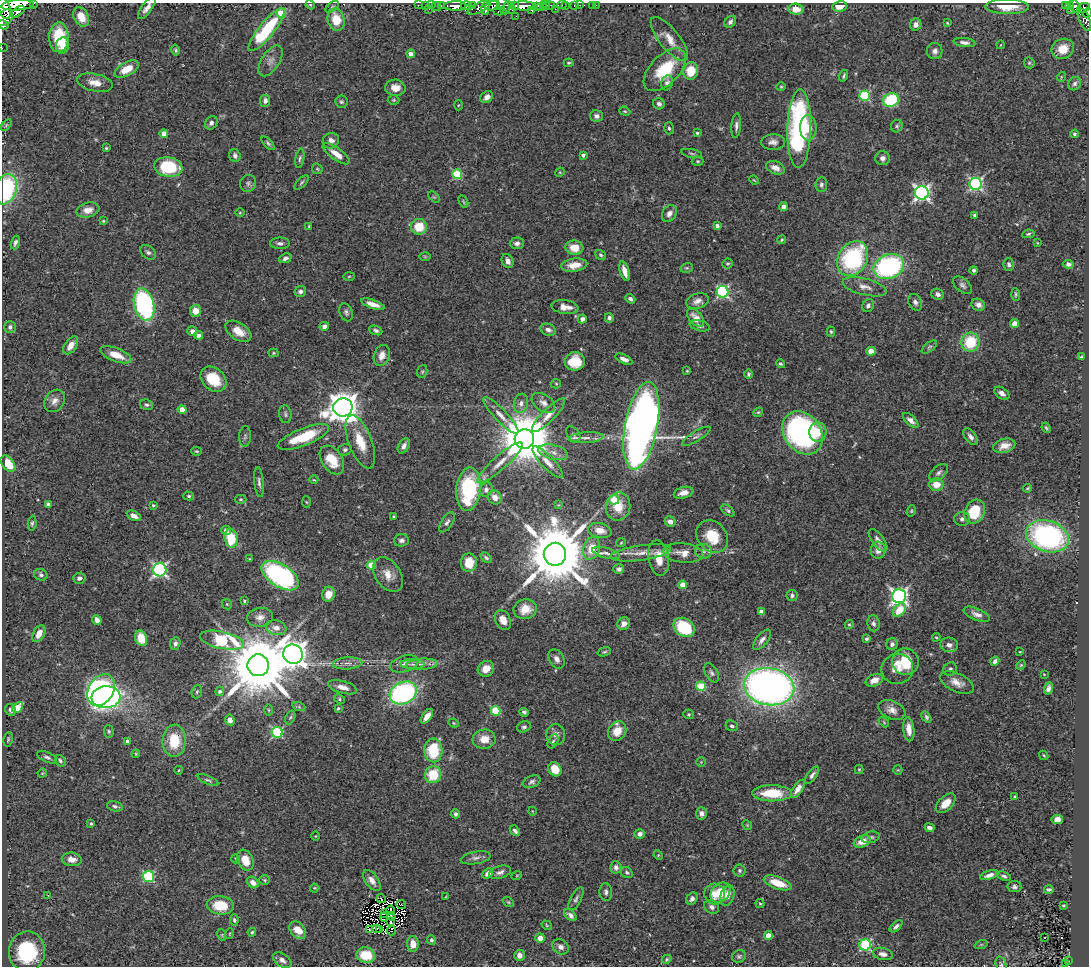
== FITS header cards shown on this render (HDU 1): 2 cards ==
NAXIS1  =                 1087
NAXIS2  =                  964

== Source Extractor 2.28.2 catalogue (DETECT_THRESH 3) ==
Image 1087 x 964 px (HDU 1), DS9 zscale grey, 1 PNG px = 1 image px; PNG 1091 x 968 px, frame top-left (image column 1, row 964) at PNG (2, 3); each listed source drawn as its Kron ellipse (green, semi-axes under 4 px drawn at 4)
Background 0.678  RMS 0.038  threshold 0.114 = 3 sigma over >= 5 px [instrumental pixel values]
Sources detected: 474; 3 with non-positive FLUX_AUTO (blend fragments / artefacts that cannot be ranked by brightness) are neither listed nor drawn; the other 471 listed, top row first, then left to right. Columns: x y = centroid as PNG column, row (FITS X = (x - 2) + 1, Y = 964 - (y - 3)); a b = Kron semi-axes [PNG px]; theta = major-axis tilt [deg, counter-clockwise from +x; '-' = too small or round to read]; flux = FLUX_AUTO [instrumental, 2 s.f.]
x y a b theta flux
34 3 3 2 - 28
18 5 16 5 4 1700
310 5 5 4 - 2.8
418 5 2 2 - 9.1
425 5 2 2 - 9.6
431 5 2 2 - 4.9
441 5 3 3 - 20
515 5 3 3 - 160
549 5 6 3 0 160
562 5 5 3 - 19
565 5 3 3 - 78
579 5 3 2 - 5.6
592 5 3 2 - 4.4
596 5 3 2 - 2.9
1065 5 3 3 - 6.1
1070 5 3 3 - 81
455 6 11 4 0 530
467 6 5 4 - 410
472 6 4 3 - 270
493 6 7 4 8 260
503 6 9 5 -63 250
524 6 12 4 -3 1500
537 6 4 3 - 240
542 6 5 4 - 300
545 6 4 3 - 190
574 6 3 2 - 2.6
839 6 7 5 8 26
1075 6 6 4 -60 190
332 7 8 4 36 4.8
436 7 5 3 - 10
479 7 13 5 27 360
1007 7 22 7 0 47
4 8 11 6 -72 1300
147 8 13 5 53 14
486 8 7 4 78 300
509 8 6 5 - 460
1083 8 7 4 19 130
429 9 3 2 - 25
555 9 2 2 - 29
796 9 7 5 -5 28
1070 10 3 2 - 8.4
498 11 5 4 - 140
532 11 4 3 - 81
18 12 8 3 34 410
281 13 5 5 - 96
1087 13 5 3 - 92
516 16 2 2 - 15
81 17 10 7 -62 33
5 18 10 6 45 220
336 20 11 8 -75 60
1084 20 12 5 -68 150
730 22 6 5 - 7.6
947 23 4 3 - 2.8
916 24 6 5 - 13
3 25 6 3 -34 160
266 30 27 7 51 200
59 37 15 10 88 100
669 39 27 10 -51 34
964 42 11 4 -8 11
62 45 8 6 79 25
1000 45 4 3 - 1.9
2 48 2 2 - 6.6
1063 49 11 10 - 41
176 50 5 4 - 4.2
935 51 8 7 - 11
411 54 4 4 - 23
271 61 17 9 57 19
569 63 5 4 - 3.6
1029 63 6 5 - 3.4
127 69 13 7 29 43
665 70 26 14 45 120
691 71 9 7 76 55
844 76 6 3 73 4.8
1061 77 5 3 - 2.2
95 83 18 9 -12 27
667 83 7 6 - 8.9
1075 84 7 6 - 6.5
781 87 4 4 - 2.8
395 88 10 8 -7 24
864 96 5 5 - 210
487 97 7 5 39 13
394 100 6 5 - 3.3
891 100 8 6 22 170
265 101 6 5 - 11
341 102 6 6 - 5.2
659 104 6 5 - 9
458 105 5 3 - 2.4
625 111 6 4 -20 3.3
597 116 6 5 - 9.4
211 123 7 5 52 8.6
6 125 7 3 54 2.9
736 126 12 5 84 8.9
897 126 6 5 - 4.9
669 128 6 4 -72 5
799 128 39 11 89 490
808 128 13 8 -90 32
164 133 4 4 - 23
697 133 4 4 - 4
1074 134 4 3 - 3.7
331 141 8 7 - 15
773 142 12 7 1 13
268 143 8 4 -46 5.3
106 148 3 3 - 2.9
692 153 10 3 -11 4.9
336 154 16 6 -36 29
583 155 4 3 - 7.6
235 156 6 5 - 7.6
300 158 10 4 80 6.2
882 158 7 7 - 12
698 161 6 4 -1 4.2
168 167 14 10 -9 150
775 168 10 6 -22 18
317 169 6 5 - 3.7
560 172 5 4 - 3
457 174 5 5 - 160
754 180 5 3 - 2.3
302 182 9 4 45 4.6
248 183 9 8 - 7.8
976 184 6 6 - 490
821 185 7 6 - 7.4
6 189 15 11 71 270
922 193 7 7 - 760
434 197 7 4 -43 3.6
463 201 6 3 -60 3.1
783 207 4 4 - 11
88 210 12 7 14 22
240 213 5 3 - 2.4
669 214 9 6 56 14
974 215 3 3 - 4.9
103 221 4 3 - 2.9
309 226 3 3 - 2.5
717 226 4 3 - 9.1
419 227 8 8 - 61
1028 234 6 4 11 3.9
782 240 5 4 - 2.8
15 243 7 4 70 6.8
280 243 10 6 1 8.5
517 243 7 5 2 10
1037 243 3 2 - 1.8
574 248 9 7 -6 42
148 252 9 6 -38 7.5
601 255 5 4 - 4.6
425 256 6 4 -1 2.9
285 258 6 4 22 8.5
853 259 18 14 59 320
508 261 7 5 -63 12
728 263 5 5 - 4
1009 264 6 5 - 7.4
1068 264 5 4 - 7.7
574 265 13 6 7 30
889 267 16 12 21 430
687 268 6 4 18 3.8
974 270 4 4 - 5.6
625 271 10 4 -73 24
349 276 5 3 - 2.7
962 285 11 6 -42 8.9
865 287 22 8 -14 22
300 291 6 5 - 8.7
723 292 6 6 - 400
938 294 6 5 - 9.5
1016 294 6 3 -86 3.7
630 299 5 4 - 7.3
697 301 11 7 18 14
915 302 8 6 -67 8.8
373 304 12 4 -19 20
144 305 16 10 -76 450
978 305 7 5 -26 12
868 306 7 5 60 7.6
565 307 13 6 -7 21
195 311 6 5 - 33
346 312 9 6 -70 7.6
609 318 5 4 - 7.5
696 318 11 6 -48 24
582 319 4 4 - 9.6
1014 323 4 4 - 20
324 326 5 4 - 8
700 326 10 5 -15 6.6
10 327 6 6 - 7.6
376 330 7 4 -22 6.9
548 330 8 5 -23 13
192 331 5 5 - 9.5
238 331 14 8 -33 34
831 332 5 4 - 3.5
198 335 4 4 - 14
970 342 9 9 - 100
71 345 10 6 54 22
929 347 9 4 37 4.6
871 351 5 4 - 21
274 353 5 4 - 3
116 355 16 6 -21 43
382 355 11 7 72 23
1081 357 3 3 - 2
624 359 9 4 -26 15
575 361 10 9 - 73
780 364 4 3 - 3.9
422 371 6 5 - 4.1
687 371 4 3 - 2.3
748 374 4 4 - 4.5
213 379 14 11 -41 87
556 384 5 4 - 3.2
1002 393 8 5 -36 11
55 401 12 9 52 17
521 403 9 7 77 13
543 403 13 8 -34 15
147 405 7 5 -19 5.4
343 407 10 9 - 4400
182 409 4 4 - 34
758 412 5 4 - 3.2
285 414 9 6 -82 6.2
548 415 23 6 45 24
501 416 24 6 -46 26
911 420 9 5 -43 12
641 426 44 16 79 2800
1046 428 5 3 - 3.6
818 432 9 8 - 33
803 433 23 18 -53 690
573 434 9 6 -54 8.1
245 436 10 6 88 6.2
696 436 16 5 32 9.9
303 437 27 8 22 110
971 437 10 5 -53 11
586 438 17 5 4 17
524 439 10 9 - 16000
360 442 28 11 -69 62
404 446 8 5 60 11
1004 446 11 7 15 25
345 450 7 5 15 7.1
196 451 5 4 - 3.3
553 452 15 7 -13 19
332 460 16 10 -57 57
548 462 21 6 -46 22
500 463 29 7 42 36
8 464 9 6 -52 61
939 473 11 6 39 9.7
314 480 4 2 - 2
259 482 15 5 -85 9.1
936 484 7 6 - 33
1027 488 4 3 - 3.1
469 489 22 12 84 230
486 489 7 6 - 8.8
684 493 10 5 15 23
189 496 5 4 - 4.2
495 497 7 6 - 18
240 499 6 4 -1 3.4
614 500 5 5 - 58
306 502 6 4 -87 2.4
48 504 4 3 - 5.7
153 505 3 3 - 3.4
558 505 4 3 - 2.1
618 507 14 12 79 44
728 510 7 4 -38 5.1
911 511 6 4 73 3.1
975 512 12 9 63 93
134 516 7 4 -25 15
393 517 3 3 - 4.2
962 519 8 7 - 9.5
447 522 11 5 58 8.2
670 522 6 5 - 13
32 523 7 4 84 4.9
226 530 5 4 - 15
600 530 12 7 -11 25
1047 536 22 15 -18 510
712 537 17 14 -48 79
231 538 9 6 -83 91
401 540 7 6 - 9.5
878 540 13 6 -53 14
621 543 5 3 - 2.1
592 548 11 8 72 45
878 550 8 7 - 17
703 551 8 7 - 10
606 553 14 5 -14 12
641 553 30 7 8 33
683 553 20 9 -6 33
555 554 11 11 - 26000
486 558 6 4 -33 5.6
659 558 18 10 -80 44
249 559 3 2 - 2.6
469 563 9 8 - 43
371 565 4 4 - 66
619 569 5 5 - 7.6
160 570 6 6 - 570
41 575 7 5 -24 6.7
388 575 19 12 -55 32
280 576 21 11 -32 530
79 578 6 5 - 8.1
683 585 4 4 - 32
328 594 7 6 - 32
792 595 5 5 - 7.3
899 596 7 7 - 860
244 601 4 4 - 4
227 604 5 4 - 2.7
525 609 11 10 - 39
899 610 8 5 49 54
761 611 4 4 - 7.7
977 614 14 6 -22 15
260 617 13 9 10 19
97 620 5 4 - 15
503 620 10 7 -62 26
873 623 8 6 -82 8
624 624 7 6 - 15
849 625 4 4 - 2.9
684 627 11 8 -36 130
276 628 10 7 -12 17
39 634 9 5 62 23
936 637 4 4 - 3.3
141 638 8 5 -71 48
866 639 4 3 - 6.1
222 640 22 8 -12 340
762 640 12 5 50 11
175 643 6 5 - 7.6
892 644 6 5 - 8.9
949 645 9 7 -7 15
604 652 7 4 18 4
1020 652 3 2 - 1.7
293 654 10 9 - 3800
556 659 10 7 -59 14
995 661 4 4 - 8.6
905 662 13 13 - 85
348 663 15 6 4 16
404 664 14 8 16 16
412 664 12 5 -1 8.9
422 664 16 5 4 15
258 665 11 10 - 25000
1021 665 5 4 - 2.9
486 669 8 7 - 26
897 669 16 15 - 34
950 669 7 6 - 7
712 673 10 6 -61 7
1044 674 3 2 - 1.6
874 680 9 6 24 23
957 682 18 9 -25 26
701 686 5 4 - 120
343 687 15 6 -15 18
769 687 25 18 -9 1700
1048 688 6 4 71 8.2
101 690 17 12 59 990
220 691 4 4 - 6.6
197 692 7 5 69 4.4
403 693 14 10 27 530
106 697 14 11 5 830
340 699 6 4 -30 4
18 707 6 4 46 57
299 707 6 4 -19 4.2
338 708 3 2 - 3.2
10 710 6 5 - 7.9
269 710 6 3 -89 2.6
892 710 14 9 -24 19
496 711 5 4 - 130
524 712 5 4 - 5.7
689 714 5 4 - 3.4
427 716 8 4 54 22
290 717 7 4 69 4
926 717 6 4 -59 5.3
230 720 5 5 - 15
884 722 6 3 -47 2.7
454 723 5 4 - 3.1
732 726 6 5 - 6.3
524 727 7 5 25 6
909 729 12 5 -84 27
109 731 6 4 -86 4.1
617 731 10 8 57 42
277 732 5 5 - 260
556 734 10 9 - 13
8 739 7 4 80 4.2
484 739 11 9 6 33
127 741 4 3 - 16
174 741 16 11 89 85
553 741 7 4 63 5.2
433 750 12 9 -86 120
136 754 4 3 - 3.1
1044 755 5 3 - 2.4
47 757 11 5 -23 7.5
60 761 6 4 -51 6.3
701 762 5 4 - 2.7
555 769 7 6 - 45
859 769 4 4 - 2.6
179 770 4 3 - 2
898 770 5 4 - 3
42 773 5 4 - 2.4
433 775 8 8 - 80
812 775 10 4 55 8.5
208 780 11 4 -24 5.6
532 782 9 6 22 7.6
798 789 10 4 56 18
772 793 19 8 -1 80
1015 797 3 3 - 3.7
946 803 12 7 44 33
115 806 8 5 -15 6.2
532 811 4 2 - 1.8
701 813 6 5 - 9.4
456 814 5 4 - 5.9
1057 819 5 4 - 18
91 823 3 3 - 3.4
747 825 5 4 - 2.8
930 828 5 4 - 11
515 831 6 4 -48 7.7
640 834 5 5 - 12
316 836 5 3 - 2
871 837 9 5 14 7.9
862 841 9 5 23 27
658 855 5 4 - 2.9
476 858 15 6 10 11
72 859 10 7 -5 21
236 859 4 3 - 1.9
245 860 11 7 -67 38
616 867 6 5 - 9.6
739 870 6 6 - 5.5
500 872 11 6 16 11
488 873 6 4 42 14
627 873 6 5 - 5.2
517 875 5 3 - 2.2
989 875 9 4 18 14
148 876 5 5 - 240
1004 876 7 4 -17 6.6
265 880 5 5 - 3.7
372 880 12 6 -54 18
253 883 7 5 -40 16
778 883 14 6 -19 51
1014 886 7 5 -7 6.6
314 888 4 4 - 2.6
1049 889 5 3 - 4.6
606 892 9 6 -85 8.4
720 892 11 8 44 62
715 894 10 10 - 26
48 895 3 2 - 4.1
727 895 10 7 72 25
445 897 3 2 - 1.9
381 899 5 2 - 0.52
576 899 12 5 62 7.8
692 899 6 5 - 8.4
508 902 6 4 -36 3.2
401 904 5 2 - 0.6
760 904 5 4 - 2.8
220 905 13 9 -4 74
1063 905 3 2 - 2.7
712 907 8 6 -31 10
391 910 4 2 - 4.9
384 914 4 2 - 3.5
570 915 7 4 -40 9
384 917 4 2 - 5
391 917 4 2 - 2.2
234 920 6 4 -81 5.3
391 922 4 2 - 2.3
547 925 5 4 - 3
896 926 7 4 42 7.6
376 928 3 2 - 1.9
380 929 4 2 - 1.6
298 930 10 7 -49 35
370 930 3 2 - 1.2
392 931 4 2 - 3.4
252 932 4 3 - 3.4
229 934 5 2 - 2
222 935 6 3 -73 2.9
768 936 4 4 - 33
540 938 5 4 - 25
1045 938 3 3 - 23
431 940 5 4 - 4.8
413 944 8 6 -88 25
865 945 6 5 - 260
981 945 6 4 19 3.8
561 947 8 7 - 12
27 951 20 18 86 210
883 954 10 6 -13 13
366 955 9 7 -11 76
519 955 5 5 - 14
739 956 7 6 - 5.5
667 959 5 4 - 3.1
282 960 10 6 -36 12
1068 961 3 3 - 4.8
1066 963 3 2 - 0.071
1001 964 8 5 -72 5.6
At the frame edge (FLAGS 8, measured only in part): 11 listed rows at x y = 34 3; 18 5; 4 8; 147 8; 1087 13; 5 18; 1084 20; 3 25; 2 48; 6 189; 1001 964
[3 non-positive-flux detections neither listed nor drawn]